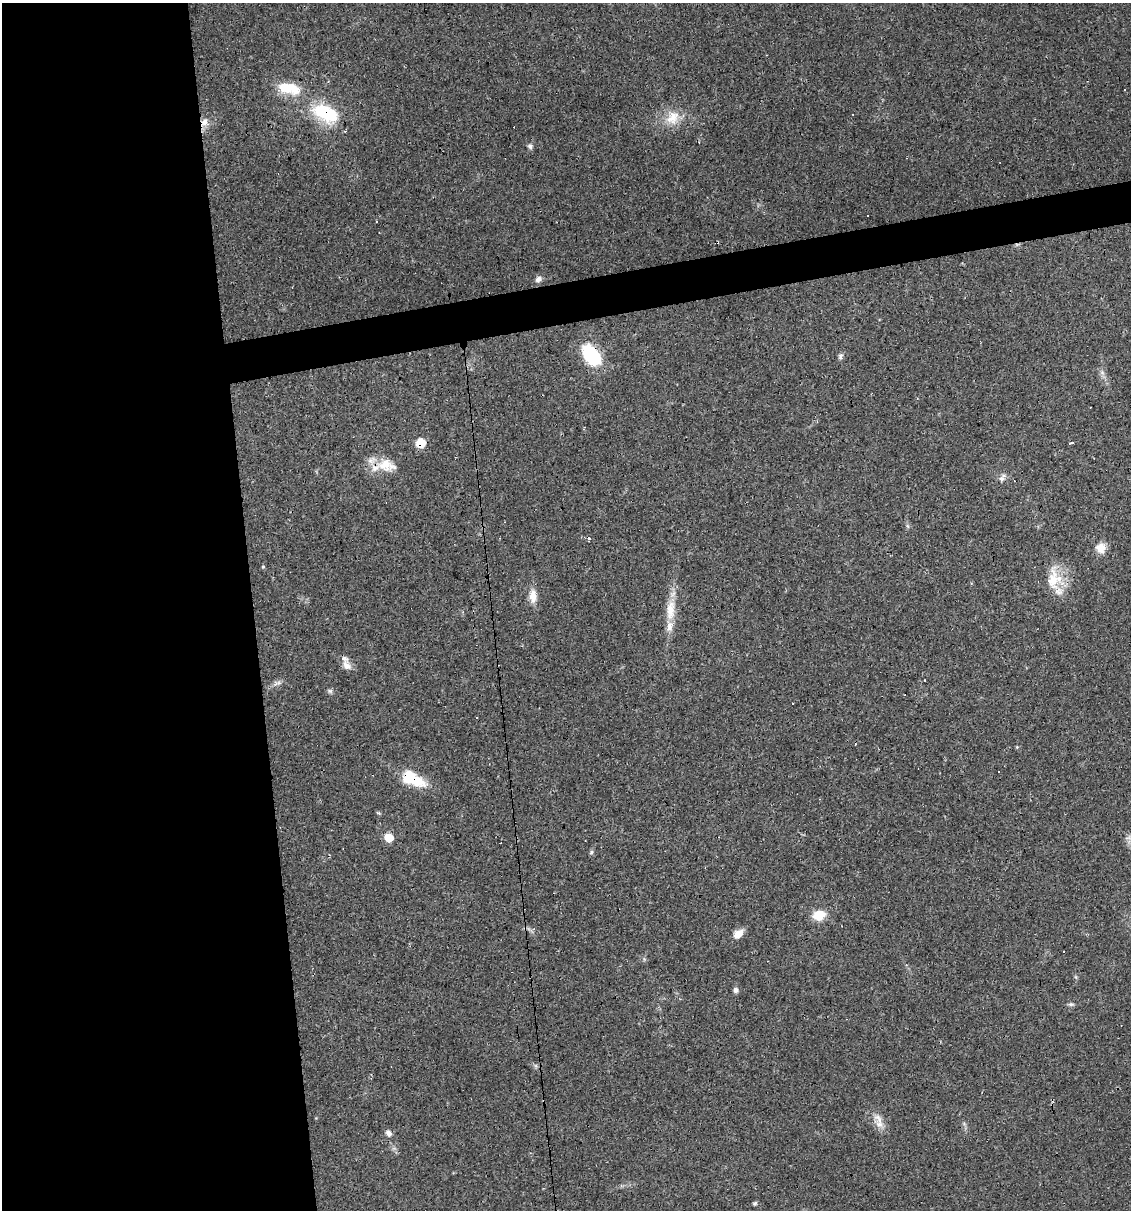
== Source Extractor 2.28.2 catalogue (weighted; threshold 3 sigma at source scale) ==
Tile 9 of 4 x 4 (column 1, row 3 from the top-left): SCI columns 67-1195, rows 1209-2416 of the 4603 x 4832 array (HDU 1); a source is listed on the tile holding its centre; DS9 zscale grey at full resolution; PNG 1133 x 1212 px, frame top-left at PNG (2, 3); no overlay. Shown black and unused: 25% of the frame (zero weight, under 2 of 3 exposures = <1% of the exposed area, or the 3 px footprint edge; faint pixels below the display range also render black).
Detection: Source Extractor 2.28.2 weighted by HDU 2 'WHT'; one run over the whole footprint, this tile lists its part. Background 0.0829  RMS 0.0064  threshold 0.0286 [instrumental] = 3 sigma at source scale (4.5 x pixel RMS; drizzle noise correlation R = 1.50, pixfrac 1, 0.0396/0.0396 arcsec/px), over >= 5 px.
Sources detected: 48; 1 inside a brighter object's white glare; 9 cosmic-ray / hot-pixel residue — not listed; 2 inside a brighter listed object's ellipse — not listed separately; the other 36 listed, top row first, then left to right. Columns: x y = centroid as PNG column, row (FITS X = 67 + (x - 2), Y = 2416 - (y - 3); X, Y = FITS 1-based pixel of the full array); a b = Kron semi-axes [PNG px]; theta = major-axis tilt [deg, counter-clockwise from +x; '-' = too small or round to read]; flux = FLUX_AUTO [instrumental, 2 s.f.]
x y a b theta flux
289 88 32 15 -12 18
1124 90 3 2 - 0.53
329 114 30 19 -26 33
672 118 21 17 69 12
204 122 12 9 68 4.6
530 146 7 6 - 1.6
868 216 3 3 - 0.83
377 221 3 2 - 0.54
538 279 9 7 42 2.4
591 355 27 17 -52 31
840 356 8 5 70 1.6
1102 372 7 4 -20 1.2
421 443 10 9 - 9.1
1071 443 3 2 - 2.4
385 464 23 17 -12 14
1001 479 10 7 54 2.3
1101 548 13 12 - 5.8
263 567 4 4 - 0.73
1054 579 34 18 87 17
533 596 19 9 -89 6.3
671 610 31 12 87 13
346 665 15 10 -53 4.5
278 683 14 4 17 2.2
330 691 7 4 0 1.2
998 771 3 3 - 1.5
413 779 31 15 -25 21
379 813 7 3 -35 0.81
389 838 6 5 - 17
591 852 6 5 - 1.1
819 915 13 10 10 11
738 934 11 7 42 6.6
736 990 7 6 - 1.8
1071 1004 8 5 0 1.3
878 1118 18 9 -53 6.1
388 1133 8 7 - 2.6
755 1203 5 5 - 0.97
Overlapping masked pixels (flux is a lower limit): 6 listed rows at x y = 329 114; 204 122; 591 355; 421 443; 385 464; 413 779